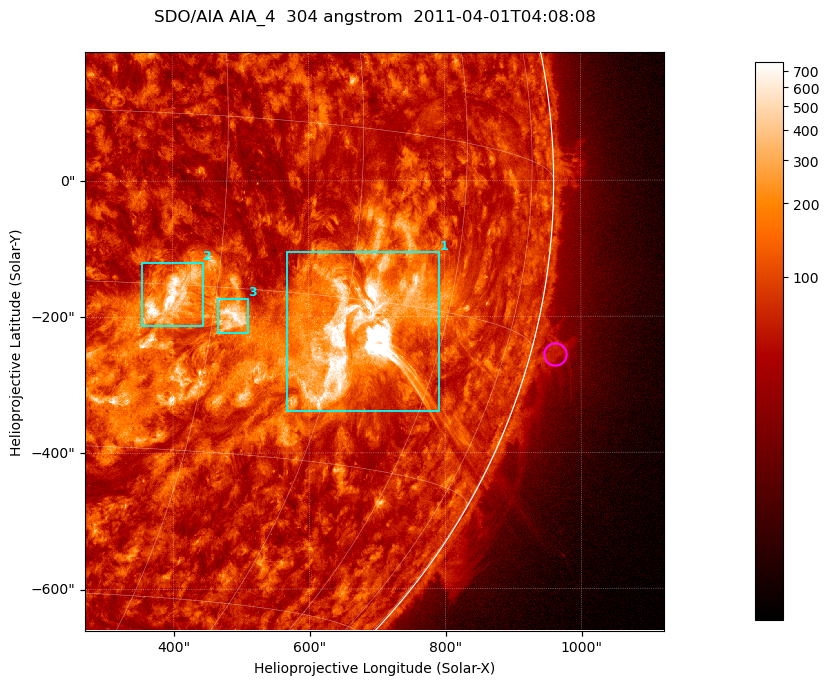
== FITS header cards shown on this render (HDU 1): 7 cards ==
TELESCOP= 'SDO/AIA '           / For AIA: SDO/AIA
INSTRUME= 'AIA_4   '           / For AIA: AIA_ATA1, AIA_ATA2, AIA_ATA3 or AIA_AT
WAVELNTH=                  304 / [angstrom] Wavelength
WAVEUNIT= 'angstrom'           / Wavelength unit: angstrom
DATE-OBS= '2011-04-01T04:08:08.123' / [ISO] Date when observation started; ISO 8
CTYPE1  = 'HPLN-TAN'           / CTYPE1; Typically HPLN
CTYPE2  = 'HPLT-TAN'           / CTYPE2; Typically HPLT

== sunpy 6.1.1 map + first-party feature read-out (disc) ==
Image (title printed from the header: SDO/AIA AIA_4  304 angstrom  2011-04-01T04:08:08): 1418 x 1418 px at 0.6 arcsec/px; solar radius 960 arcsec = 1600 px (partial field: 18% of the solar disc is inside the frame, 73% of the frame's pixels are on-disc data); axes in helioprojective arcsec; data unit not stated in the header (colour bar unlabelled)
Orientation: roll -0.132 deg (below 1 deg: not rotated)
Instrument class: DISC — disc imager (sunpy class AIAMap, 304 A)
Bright regions (active regions / flare kernels): reference = the on-disc median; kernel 11 px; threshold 5 sigma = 174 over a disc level ~72.5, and >= 1.15x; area >= 2010 px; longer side >= 17 px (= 10 arcsec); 3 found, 3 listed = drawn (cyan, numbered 1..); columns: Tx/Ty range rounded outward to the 2 arcsec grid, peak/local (2 s.f.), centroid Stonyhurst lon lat
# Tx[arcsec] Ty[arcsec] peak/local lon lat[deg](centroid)
1 566..792 -340..-104 81 +47 -18
2 354..444 -214..-120 13 +26 -16
3 466..510 -224..-172 11 +32 -18
Off-limb structures (1.02-1.3 R_sun): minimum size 400 px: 5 found; the strongest spans PA ~250..260 deg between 1.02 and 1.08 R_sun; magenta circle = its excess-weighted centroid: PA ~255 deg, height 1.04 R_sun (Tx ~962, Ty ~-256 arcsec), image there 2.4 x the reference